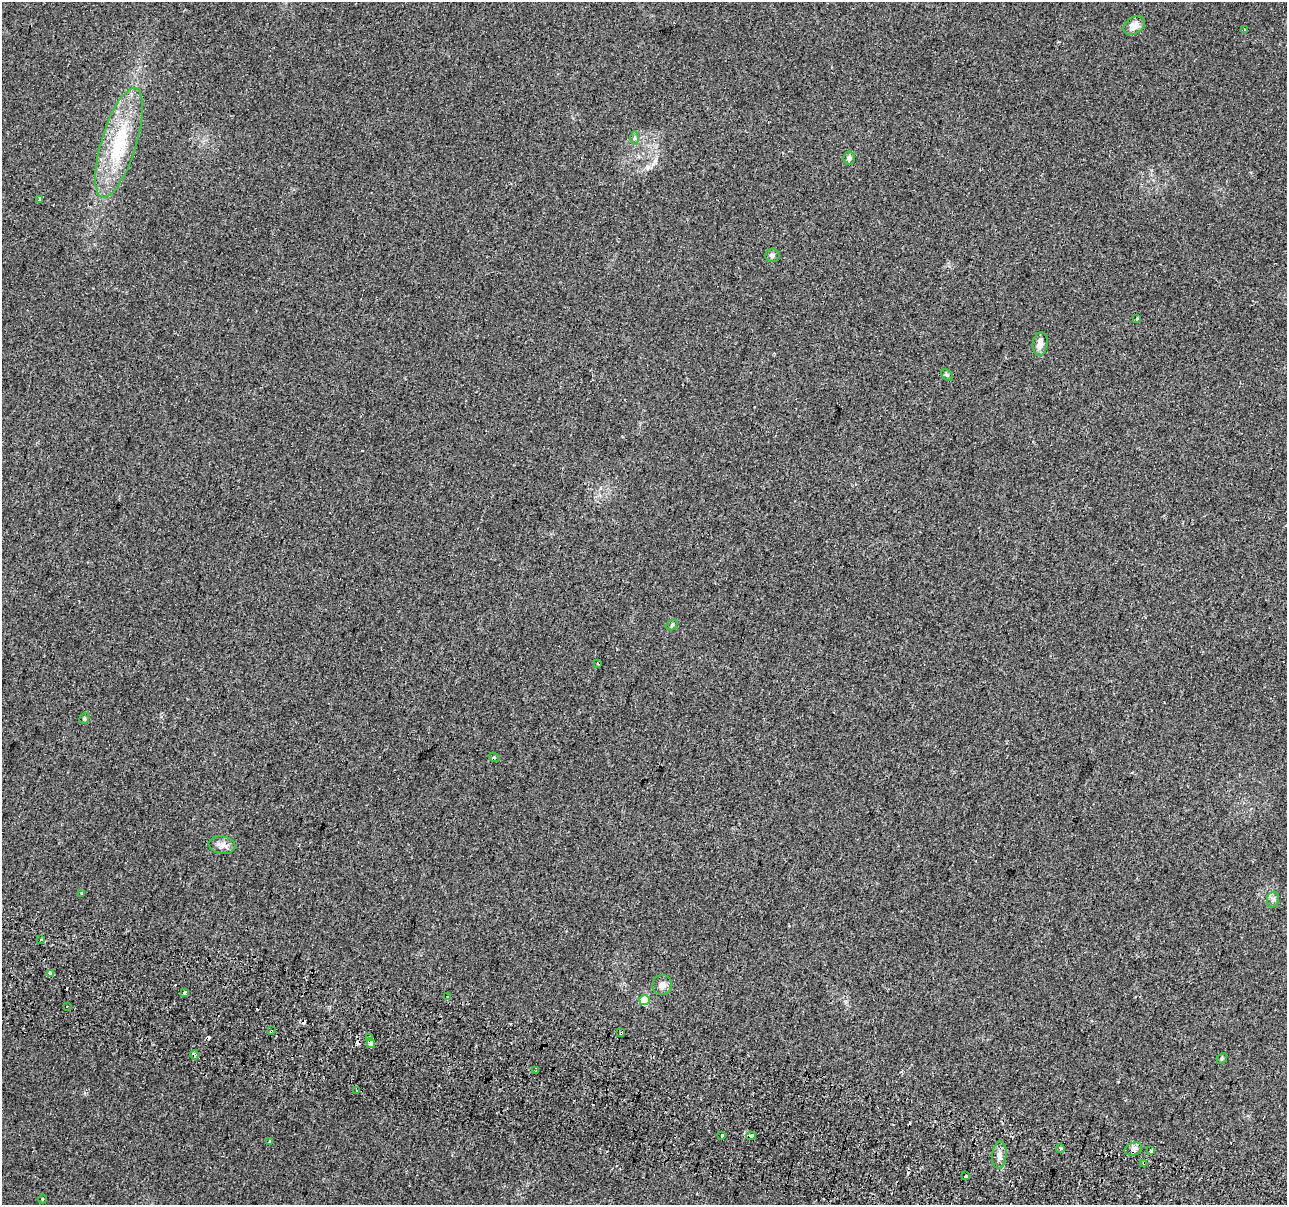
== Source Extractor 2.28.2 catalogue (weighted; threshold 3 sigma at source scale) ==
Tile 6 of 4 x 4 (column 2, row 2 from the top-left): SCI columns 1346-2630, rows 2750-3952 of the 5252 x 5438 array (HDU 1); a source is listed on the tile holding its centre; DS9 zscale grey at full resolution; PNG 1289 x 1207 px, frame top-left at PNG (2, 2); each listed source drawn as its Kron ellipse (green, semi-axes under 4 px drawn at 4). Shown black and unused: <1% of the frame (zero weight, under 2 of 3 exposures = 4% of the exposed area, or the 3 px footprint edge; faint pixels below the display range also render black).
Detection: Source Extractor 2.28.2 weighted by HDU 2 'WHT'; one run over the whole footprint, this tile lists its part. Background 0.0402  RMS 0.0053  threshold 0.024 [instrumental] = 3 sigma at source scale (4.5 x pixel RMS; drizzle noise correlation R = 1.50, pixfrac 1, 0.0396/0.0396 arcsec/px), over >= 5 px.
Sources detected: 52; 10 cosmic-ray / hot-pixel residue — neither listed nor drawn; the other 42 listed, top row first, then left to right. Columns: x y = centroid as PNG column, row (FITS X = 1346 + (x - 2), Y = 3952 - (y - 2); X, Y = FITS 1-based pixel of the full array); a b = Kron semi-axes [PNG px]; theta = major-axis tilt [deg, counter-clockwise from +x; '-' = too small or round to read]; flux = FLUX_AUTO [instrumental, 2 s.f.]
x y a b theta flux
1134 25 12 8 33 4.6
1244 30 3 2 - 0.89
635 138 6 4 89 0.84
119 143 57 17 73 34
849 158 7 5 80 1.5
39 199 3 3 - 1.3
772 255 7 6 - 1.5
1137 319 3 3 - 2
1040 344 12 7 84 3.4
947 375 7 4 -44 0.82
672 625 6 4 46 0.75
598 664 4 2 - 0.38
84 718 6 4 70 0.69
494 757 5 3 - 0.61
222 845 13 9 -10 3.1
81 893 3 3 - 1.9
1273 899 8 6 75 1.5
41 939 3 3 - 1.8
50 973 4 3 - 15
662 985 10 10 - 3.1
185 993 3 3 - 2.2
448 997 3 3 - 1.8
645 1000 5 5 - 22
67 1006 3 2 - 0.89
271 1031 3 2 - 0.53
621 1033 3 3 - 3.1
370 1037 4 3 - 2.7
371 1043 5 4 - 3.6
194 1055 4 3 - 6.7
1222 1058 6 4 48 0.71
536 1071 2 2 - 0.57
356 1090 3 2 - 0.45
722 1135 3 3 - 1.3
751 1136 5 3 - 4.6
270 1141 3 3 - 2.7
1060 1148 4 4 - 0.95
1133 1149 9 6 15 1.9
1151 1151 3 3 - 0.73
999 1155 13 7 84 2.9
1144 1163 3 3 - 3.3
966 1176 4 3 - 4.9
42 1199 4 3 - 0.48
Overlapping masked pixels (flux is a lower limit): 4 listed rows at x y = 271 1031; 621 1033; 194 1055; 1144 1163